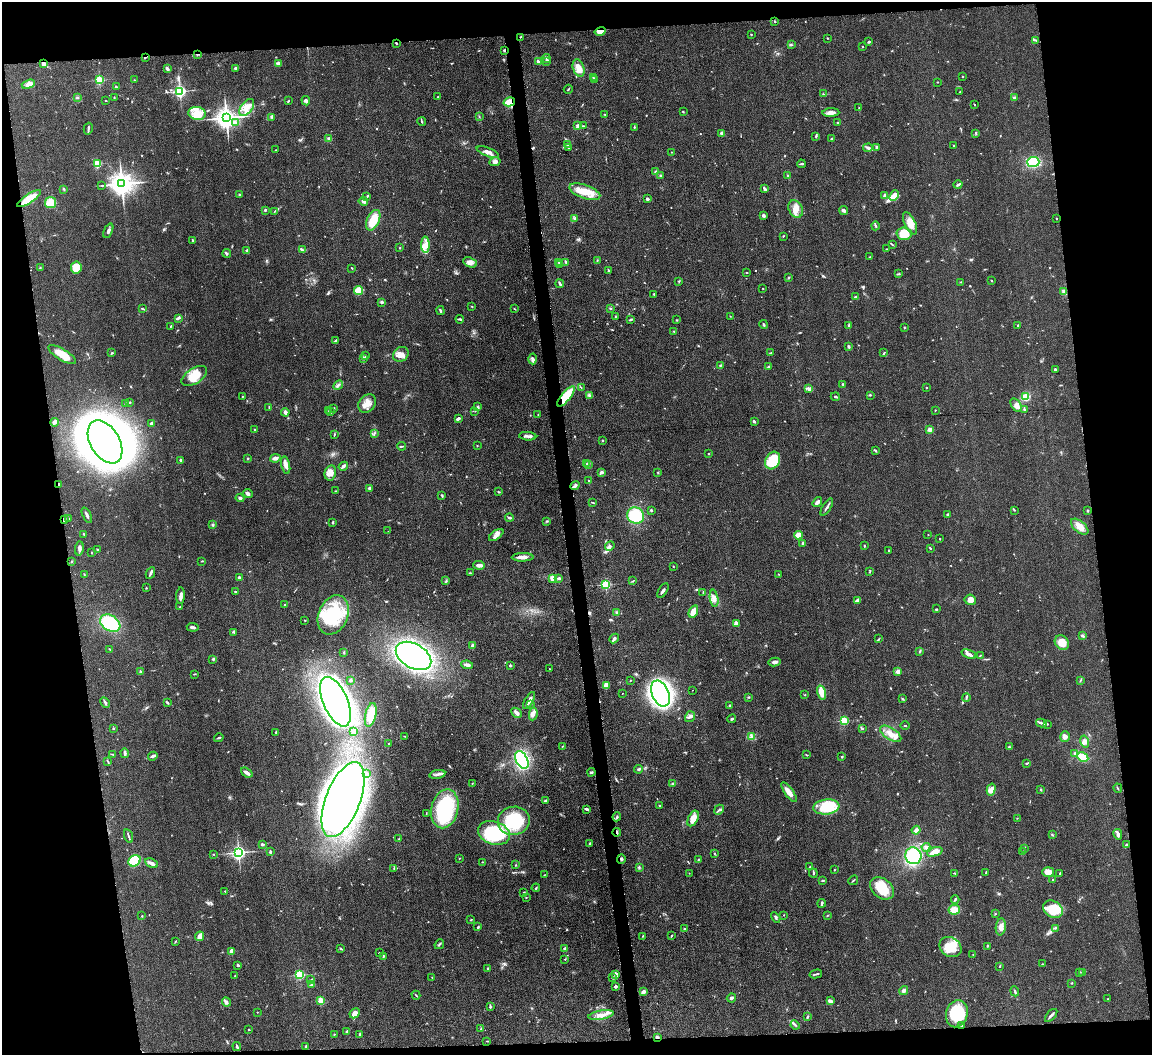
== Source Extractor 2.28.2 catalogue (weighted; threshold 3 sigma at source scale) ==
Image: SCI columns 5-4604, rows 246-4457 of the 4611 x 4593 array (HDU 1 of 3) = the unmasked area's bounding box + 8 px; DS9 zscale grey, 4 x 4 block average (1 PNG px = mean of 4 x 4 image px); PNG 1154 x 1057 px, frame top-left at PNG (2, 2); each listed source drawn as its Kron ellipse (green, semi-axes under 4 px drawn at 4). Shown black and unused: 16% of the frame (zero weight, under 3 of 5 exposures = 1% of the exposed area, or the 3 px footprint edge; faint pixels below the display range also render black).
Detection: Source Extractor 2.28.2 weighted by HDU 2 'WHT'. Background 0.0653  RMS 0.0062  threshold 0.0278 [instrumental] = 3 sigma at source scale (4.5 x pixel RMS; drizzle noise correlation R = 1.50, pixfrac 1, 0.05/0.05 arcsec/px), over >= 5 px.
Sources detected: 726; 3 inside a brighter object's white glare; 3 cosmic-ray / hot-pixel residue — neither listed nor drawn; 17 coinciding with a brighter row at this scale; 42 inside a brighter listed object's ellipse — not listed separately; of the other 661, all 500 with FLUX_AUTO >= 1.65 (the completeness limit of this list) listed and drawn (161 fainter detections not listed), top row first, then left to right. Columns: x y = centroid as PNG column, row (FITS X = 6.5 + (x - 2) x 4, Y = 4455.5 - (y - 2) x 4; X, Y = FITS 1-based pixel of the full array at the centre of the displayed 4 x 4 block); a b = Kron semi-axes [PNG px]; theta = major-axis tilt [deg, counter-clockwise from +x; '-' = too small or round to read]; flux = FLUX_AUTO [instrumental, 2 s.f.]
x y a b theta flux
775 21 2 2 - 2.9
600 31 5 4 - 36
751 34 2 2 - 1.7
520 37 2 2 - 2.7
827 38 2 2 - 2.5
1036 40 3 2 - 2.3
869 42 3 2 - 4.5
396 43 2 2 - 3.6
791 45 2 2 - 2.2
862 46 2 2 - 4.2
505 50 3 2 - 5.5
197 54 2 2 - 3.3
145 57 3 2 - 4.9
546 59 4 3 - 7.8
538 61 3 2 - 7.9
547 61 3 2 - 11
43 64 2 2 - 65
278 64 4 3 - 13
236 68 4 2 - 7.1
579 68 9 5 -70 36
167 69 4 2 - 11
962 76 2 2 - 2.3
593 77 3 2 - 2.7
99 80 2 2 - 350
134 80 2 2 - 2.5
594 80 3 2 - 3.1
937 82 2 2 - 2.5
28 84 7 4 18 25
116 87 3 2 - 2.5
568 89 5 2 - 3.1
180 91 2 2 - 910
960 92 2 2 - 2.2
823 94 3 2 - 3
114 97 2 2 - 2.7
438 97 2 2 - 4
77 98 3 2 - 4.1
1014 98 2 2 - 5.4
106 101 3 2 - 1.7
288 101 2 2 - 3.1
306 101 5 3 - 7.6
509 102 6 4 14 39
974 104 2 2 - 2.5
247 108 10 5 53 33
859 108 2 2 - 2.7
683 111 2 2 - 2.1
197 113 8 6 -9 43
831 113 8 3 4 19
605 114 2 2 - 2.2
479 116 2 2 - 2
272 117 3 2 - 4.4
226 118 4 3 - 3700
236 122 3 2 - 3.5
422 122 4 2 - 3.4
837 122 2 2 - 4
578 126 3 2 - 17
583 126 4 2 - 4
634 127 3 2 - 3.1
88 129 6 2 75 5.5
722 133 2 2 - 36
976 133 3 2 - 4.4
816 136 3 2 - 3.8
831 138 3 2 - 3.5
329 139 2 2 - 3
567 144 2 2 - 2.8
953 145 2 2 - 1.9
569 147 3 2 - 8.7
877 147 3 2 - 6.2
868 148 5 3 - 8.2
275 150 3 2 - 1.7
488 152 12 3 -21 24
672 152 3 2 - 2.1
495 162 5 3 - 14
1033 162 6 5 - 130
97 164 2 2 - 260
801 164 4 2 - 5.2
656 172 2 2 - 17
660 175 3 2 - 3.3
788 176 2 2 - 1.7
122 184 4 4 - 4300
102 185 3 2 - 2.6
958 185 4 2 - 7.1
64 189 3 2 - 3.7
765 189 4 2 - 9.1
585 192 16 7 -19 64
239 195 3 2 - 3.6
885 195 2 2 - 38
894 195 6 3 51 54
366 197 2 2 - 2.3
29 199 14 4 35 70
647 199 2 2 - 24
363 201 5 3 - 8.2
51 203 5 5 - 43
796 209 9 6 -59 31
265 210 2 2 - 4.6
844 210 4 3 - 10
275 211 4 2 - 2.5
764 216 4 3 - 6.6
1056 218 2 2 - 2.9
575 219 3 2 - 4.5
373 220 11 6 65 80
910 223 12 5 -64 39
875 226 4 2 - 4.9
108 231 8 3 66 9.2
904 234 7 6 - 61
783 236 2 2 - 2.6
192 240 2 2 - 3.9
892 244 4 2 - 3
425 245 8 3 -89 22
400 247 2 2 - 2.1
886 249 2 2 - 1.8
247 250 3 2 - 4.7
302 250 4 2 - 5.3
227 253 4 2 - 6.7
870 257 3 2 - 2.8
597 260 2 2 - 2.7
470 262 7 5 -25 17
559 262 3 2 - 4.1
566 262 2 2 - 2
560 265 3 2 - 5.2
76 267 6 5 - 77
40 268 2 2 - 2.2
352 268 2 2 - 1.7
608 270 3 2 - 2.8
747 273 2 2 - 2.1
899 274 4 2 - 4.1
789 278 3 2 - 3.3
991 280 3 2 - 2.8
679 281 2 2 - 2.3
961 282 2 2 - 2.3
560 284 4 2 - 7.5
763 289 2 2 - 2.6
359 291 4 4 - 98
1064 291 3 3 - 10
654 294 2 2 - 3.4
855 297 3 2 - 5
382 302 3 2 - 6.5
472 306 2 2 - 3
610 308 2 2 - 3.6
142 309 3 2 - 4
515 309 4 2 - 2.3
440 311 4 2 - 6.7
730 316 2 2 - 2
615 317 2 2 - 1.9
178 318 4 2 - 5.5
460 319 4 2 - 5.7
631 319 4 2 - 4.9
677 320 2 2 - 2.2
764 325 4 2 - 4.2
171 326 3 2 - 2.3
849 326 4 2 - 5.9
1018 326 2 2 - 2.9
904 327 2 2 - 2.2
674 331 3 2 - 2.2
335 340 3 2 - 3.7
849 346 3 2 - 6
112 353 3 2 - 4.5
770 353 3 2 - 3
884 353 2 2 - 2.7
401 354 8 7 - 27
62 355 16 5 -31 63
365 356 3 2 - 3.9
363 359 3 2 - 4
533 359 5 3 - 9.3
720 365 2 2 - 3.1
768 367 3 2 - 3.9
1055 369 3 2 - 7.1
194 376 14 7 32 74
843 384 4 2 - 3.5
338 385 5 2 - 8.2
581 388 2 2 - 2.4
926 388 2 2 - 7.2
809 389 4 3 - 7.9
589 395 4 2 - 5.8
870 395 3 2 - 2.9
566 396 12 4 50 91
242 397 2 2 - 3.7
835 397 4 2 - 4.8
1026 397 4 3 - 57
130 402 2 2 - 2.7
367 403 10 8 51 35
125 404 2 2 - 4.1
1016 405 7 4 -55 17
269 407 4 2 - 3.3
477 407 4 2 - 6.7
334 408 2 2 - 2.2
1024 409 3 2 - 3.7
935 410 2 2 - 2
329 411 2 2 - 1.8
475 411 2 2 - 1.7
285 412 4 3 - 10
330 412 2 2 - 2.3
538 415 2 2 - 2
458 419 4 2 - 9.9
754 421 3 2 - 8.5
54 422 4 3 - 7.3
151 423 3 3 - 5.9
255 430 2 2 - 3.4
929 430 2 2 - 72
374 433 3 2 - 3.2
334 434 3 2 - 2.7
528 436 9 2 -5 12
602 441 2 2 - 3.1
105 442 23 14 -59 3200
402 446 4 2 - 4.9
477 446 2 2 - 2.6
875 450 4 2 - 3.4
709 454 2 2 - 3.4
275 458 5 3 - 17
248 459 2 2 - 1.7
180 460 2 2 - 23
773 461 9 7 61 120
586 464 2 2 - 2.6
588 464 4 2 - 4.2
286 465 9 3 -78 19
343 466 5 3 - 9.5
601 472 3 2 - 8.2
330 473 8 5 78 34
658 473 2 2 - 1.9
589 481 2 2 - 2.2
59 484 2 2 - 3.1
575 486 5 3 - 8.9
369 488 4 2 - 5.4
335 491 2 2 - 2
498 492 3 2 - 3
248 493 4 4 - 7.4
442 496 4 2 - 3.5
240 498 4 3 - 8
593 502 2 2 - 1.7
817 502 5 2 - 20
827 507 10 2 58 8.9
651 510 2 2 - 12
1014 510 2 2 - 2.3
1087 511 3 2 - 2.6
87 515 8 2 -65 9.1
636 515 8 8 - 140
948 515 2 2 - 25
509 518 4 2 - 6.8
68 519 2 2 - 4.1
64 520 4 2 - 8
547 521 3 2 - 3.2
333 522 3 2 - 3.4
213 525 3 3 - 5
1080 527 10 5 -40 32
388 531 2 2 - 2.2
84 534 3 2 - 3.8
496 535 8 3 35 17
798 535 4 4 - 26
928 535 2 2 - 1.9
940 538 3 2 - 1.9
803 543 3 2 - 7.7
610 546 5 3 - 8.9
864 546 2 2 - 2.3
930 548 2 2 - 2.7
79 549 7 3 82 9.2
98 549 2 2 - 2.5
888 551 2 2 - 2.9
91 552 2 2 - 1.9
523 557 11 3 2 25
72 561 2 2 - 2.7
202 561 2 2 - 2.1
479 565 6 3 -5 19
673 566 2 2 - 2.6
870 572 2 2 - 2.1
150 573 6 2 64 8.8
470 573 2 2 - 1.9
84 574 2 2 - 1.7
778 574 3 2 - 1.8
239 577 3 3 - 4.1
553 578 4 3 - 40
559 578 4 3 - 7.5
446 581 3 2 - 2.9
633 581 3 2 - 2.3
606 585 2 2 - 360
146 588 2 2 - 2
663 590 8 2 59 8.8
236 592 3 2 - 2
703 593 2 2 - 2
181 596 8 3 87 15
714 598 9 4 -82 20
857 600 4 2 - 14
970 600 6 5 - 23
285 605 3 2 - 5.8
180 607 2 2 - 4.7
937 609 2 2 - 2.8
693 612 6 3 65 36
616 613 3 2 - 4.5
333 615 20 14 67 220
305 621 3 2 - 1.7
110 623 11 7 -33 220
736 623 3 3 - 17
193 627 6 2 -4 10
234 632 3 2 - 3.6
1082 635 3 2 - 4.2
614 638 5 3 - 8
879 639 3 2 - 3
1062 643 8 6 -49 50
472 646 4 3 - 7.8
110 649 3 2 - 2.9
920 651 2 2 - 2.1
344 652 2 2 - 3.1
969 654 7 2 -22 14
980 655 3 2 - 2.2
413 656 19 12 -29 1100
213 659 3 3 - 4.4
775 662 6 3 12 12
467 665 6 2 -10 13
510 665 2 2 - 17
549 669 2 2 - 1.7
140 671 2 2 - 1.8
898 671 2 2 - 63
194 674 3 2 - 2.5
350 680 3 2 - 2.9
631 680 2 2 - 1.9
1080 680 4 2 - 3.4
606 685 3 2 - 38
692 690 2 2 - 2.1
822 692 7 3 -74 62
622 693 2 2 - 10
660 693 14 8 -66 1500
805 695 2 2 - 2
749 697 2 2 - 2.1
966 697 4 2 - 4
903 699 3 2 - 2.4
529 701 9 2 60 25
105 702 5 2 - 6.5
167 702 4 2 - 4.1
335 702 26 12 -66 3600
531 704 2 2 - 1.7
730 705 3 2 - 5.5
516 713 6 3 -45 11
533 714 6 4 82 15
371 715 12 5 76 44
690 717 6 4 57 10
732 719 4 2 - 4.9
844 721 2 2 - 320
1041 723 5 2 - 8
1047 724 3 2 - 2.8
905 725 4 2 - 2.8
113 729 2 2 - 2.9
863 729 2 2 - 2.3
353 731 3 3 - 7.9
276 732 2 2 - 2.8
891 734 12 6 -33 38
405 736 3 2 - 3.2
752 736 3 2 - 4.6
1065 737 5 5 - 15
219 738 5 2 - 4.5
1085 742 6 4 -75 15
389 744 3 2 - 2.9
563 746 3 2 - 2.4
1009 747 3 2 - 3.1
125 753 5 2 - 10
1074 753 3 2 - 4.1
112 754 2 2 - 1.7
806 755 2 2 - 2.7
153 756 5 2 - 10
842 757 2 2 - 3.1
1083 757 6 4 -29 72
522 760 9 6 -64 290
108 761 4 2 - 2.8
1027 763 4 2 - 3.2
638 769 4 2 - 4.7
591 772 4 2 - 5
247 773 6 3 -36 16
366 774 4 3 - 6.9
437 774 8 2 11 11
472 783 2 2 - 2.4
673 783 4 2 - 4
1118 788 5 2 - 3.6
991 789 6 3 75 15
1040 790 2 2 - 2.1
789 792 11 4 -55 32
343 800 40 17 69 5000
546 800 4 2 - 8
660 806 2 2 - 2.8
826 807 13 7 7 140
445 809 20 13 77 320
587 809 4 2 - 11
719 810 5 2 - 5.5
426 814 3 2 - 2.8
617 817 4 2 - 5.9
693 818 8 5 64 35
1017 818 2 2 - 1.7
514 821 16 14 10 210
916 830 4 3 - 13
617 832 4 2 - 5.4
494 833 16 11 -18 270
1118 834 5 2 - 11
1052 835 4 2 - 3.2
129 836 7 2 -72 5.9
398 839 2 2 - 1.8
262 844 3 2 - 7.5
589 844 3 2 - 3.9
1126 845 2 2 - 8.4
926 847 4 3 - 9.3
1024 848 3 2 - 3.4
270 852 3 2 - 5.1
935 852 8 4 19 44
1023 852 3 2 - 3.3
238 853 2 2 - 1300
714 853 2 2 - 2
213 854 2 2 - 2.4
913 856 8 8 - 200
459 858 2 2 - 2.3
621 859 4 2 - 5.6
699 859 2 2 - 2.9
134 861 6 5 - 130
483 862 2 2 - 1.8
151 863 6 3 -27 17
515 865 2 2 - 2
639 867 3 2 - 3.1
810 867 2 2 - 2.5
394 868 2 2 - 2.1
834 870 2 2 - 2.4
986 872 4 2 - 2.4
1048 872 6 5 - 32
689 873 2 2 - 1.7
813 873 4 2 - 3.7
955 873 3 2 - 1.7
1060 873 2 2 - 4.3
544 875 2 2 - 1.9
823 880 4 2 - 3.4
853 880 5 2 - 3.3
1052 880 2 2 - 3
536 888 4 2 - 3.8
882 888 13 9 -38 97
225 891 2 2 - 2.4
524 892 2 2 - 3
526 898 2 2 - 2.2
955 899 4 2 - 5.3
822 903 4 2 - 6.7
1053 909 10 8 -33 130
954 910 6 4 9 39
995 914 2 2 - 2.6
784 915 2 2 - 1.9
828 915 3 2 - 2.3
142 916 2 2 - 3
776 917 5 2 - 6.3
471 920 3 2 - 2.3
478 927 3 2 - 4.6
1001 927 8 5 82 23
1055 928 2 2 - 1.8
684 929 2 2 - 3
672 935 3 2 - 3.3
199 936 5 3 - 35
643 936 2 2 - 1.8
175 942 3 2 - 2.3
439 944 5 2 - 5.7
988 946 2 2 - 1.8
950 947 11 9 -34 62
341 948 3 2 - 3.9
564 949 2 2 - 3.3
232 951 2 2 - 75
379 953 3 2 - 2.6
973 954 2 2 - 2
383 956 3 2 - 3
565 959 2 2 - 2
1042 964 2 2 - 2
238 965 3 2 - 4
1000 966 3 2 - 2.2
488 969 2 2 - 4
1080 972 2 2 - 1.8
1083 973 3 2 - 4.3
615 974 4 2 - 16
816 974 6 2 14 5.3
300 975 2 2 - 390
235 976 3 2 - 2
432 977 2 2 - 2.4
613 978 4 2 - 5.6
311 980 2 2 - 2.2
1072 983 3 2 - 2.7
311 984 3 2 - 2.6
615 986 2 2 - 29
904 990 5 3 - 10
1015 991 5 2 - 4.9
643 992 3 2 - 19
416 995 4 2 - 2.7
731 998 5 2 - 7.4
1108 999 2 2 - 2.1
321 1000 2 2 - 45
830 1001 4 2 - 15
226 1002 5 3 - 8.3
490 1007 4 2 - 4.8
257 1012 2 2 - 1.8
355 1013 5 4 - 24
957 1014 14 10 74 170
601 1015 13 4 10 29
1051 1015 8 2 48 8.7
807 1017 3 2 - 4.4
795 1025 5 2 - 5.1
962 1025 2 2 - 4.1
481 1029 3 2 - 3
249 1030 2 2 - 3.1
347 1031 3 2 - 4.6
334 1034 2 2 - 1.9
359 1034 3 2 - 3.2
657 1037 3 2 - 9.1
487 1041 2 2 - 2.1
237 1046 4 2 - 6.7
305 1046 3 2 - 3.5
Overlapping masked pixels (flux is a lower limit): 12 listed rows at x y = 600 31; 396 43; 505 50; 197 54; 145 57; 43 64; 509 102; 566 396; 59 484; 64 520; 617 832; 657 1037
Diffuse or blended objects may show on this block-average render without a row.